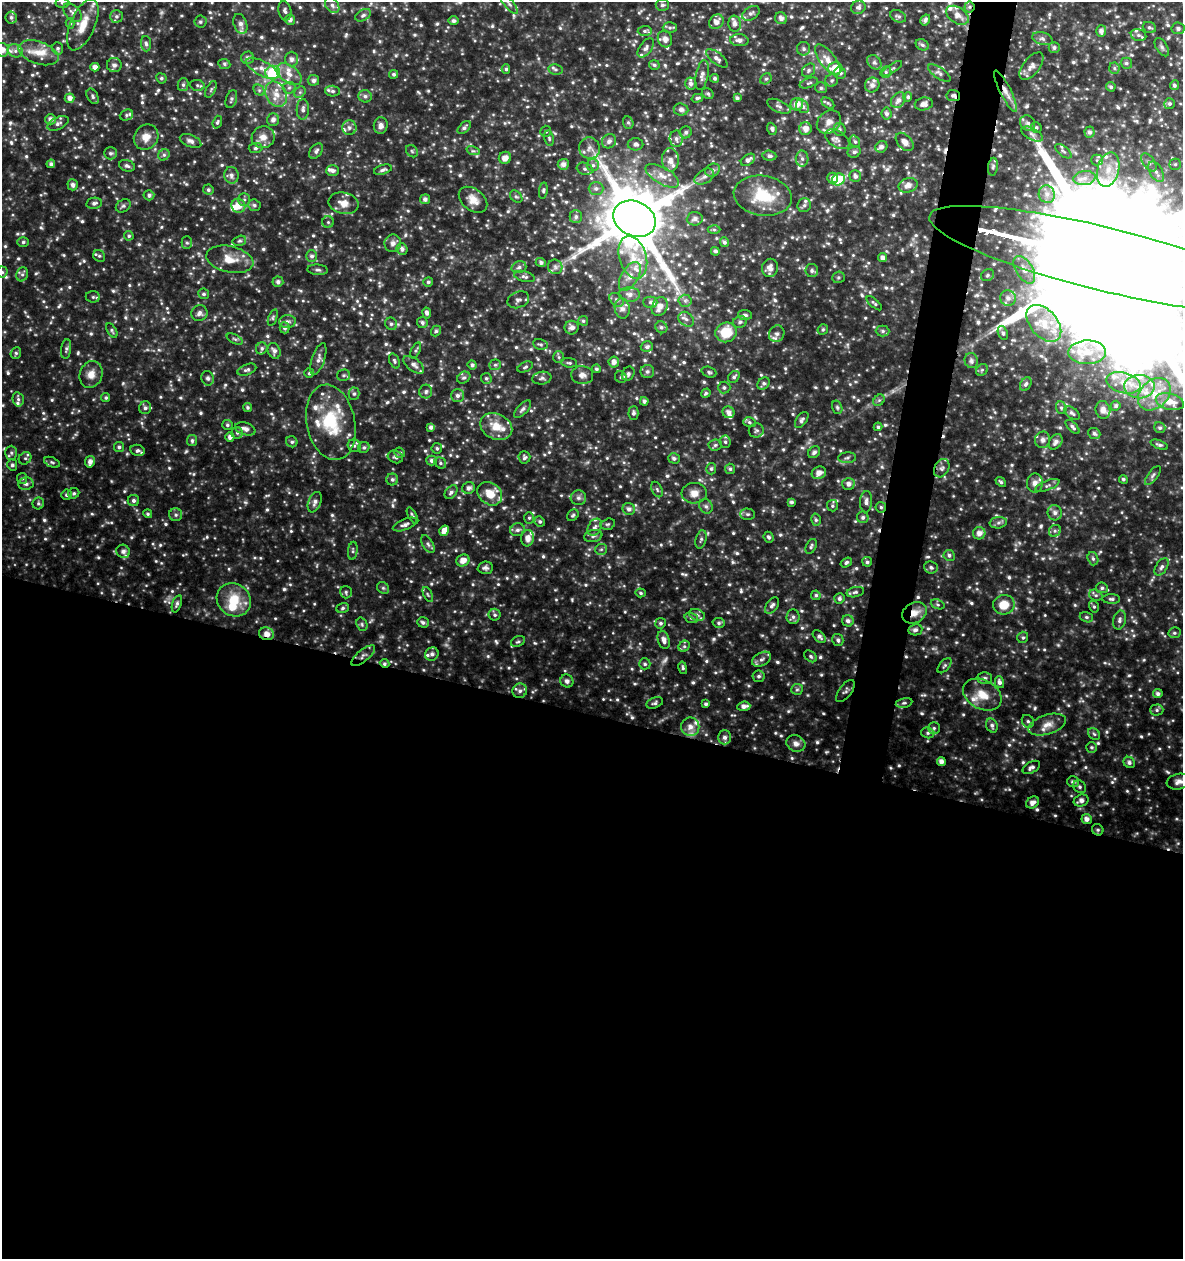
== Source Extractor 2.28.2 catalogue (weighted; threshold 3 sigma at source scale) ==
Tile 14 of 4 x 4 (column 2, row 4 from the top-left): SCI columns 1402-2582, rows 7-1263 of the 5225 x 5034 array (HDU 1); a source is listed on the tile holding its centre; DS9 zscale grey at full resolution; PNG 1185 x 1261 px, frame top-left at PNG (2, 2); each listed source drawn as its Kron ellipse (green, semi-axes under 4 px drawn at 4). Shown black and unused: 46% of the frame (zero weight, under 6 of 12 exposures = <1% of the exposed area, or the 3 px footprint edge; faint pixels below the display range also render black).
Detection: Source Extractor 2.28.2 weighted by HDU 2 'WHT'; one run over the whole footprint, this tile lists its part. Background 0.0755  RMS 0.0086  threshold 0.0354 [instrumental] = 3 sigma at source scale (4.09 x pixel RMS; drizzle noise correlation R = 1.36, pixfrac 0.8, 0.0396/0.0396 arcsec/px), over >= 5 px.
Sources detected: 1047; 7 too faint to see at this stretch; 1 inside a brighter object's white glare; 3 cosmic-ray / hot-pixel residue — neither listed nor drawn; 63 inside a brighter listed object's ellipse — not listed separately; of the other 973, all 500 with FLUX_AUTO >= 1.45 (the completeness limit of this list) listed and drawn (473 fainter detections not listed), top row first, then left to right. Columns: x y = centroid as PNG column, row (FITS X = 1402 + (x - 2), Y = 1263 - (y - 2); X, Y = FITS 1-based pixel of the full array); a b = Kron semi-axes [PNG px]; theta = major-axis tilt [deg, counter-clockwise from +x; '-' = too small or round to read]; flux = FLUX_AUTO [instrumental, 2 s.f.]
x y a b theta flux
62 3 7 5 -3 1.5
509 3 13 4 -52 2.5
332 5 8 6 -52 3
662 5 7 6 - 2
858 7 7 6 - 2.7
969 7 5 5 - 1.6
285 11 10 6 -78 2.4
72 13 11 6 -45 3.1
751 13 9 6 32 2.7
363 15 8 5 30 2.1
957 15 12 8 -33 6.3
116 16 6 6 - 2.1
898 16 8 5 -26 1.9
11 17 6 5 - 2.1
781 18 6 5 - 3.5
290 20 5 5 - 3.1
925 20 6 4 59 2.4
454 21 5 4 - 2.4
200 22 6 6 - 1.6
716 22 8 6 44 5.2
70 23 5 4 - 1.5
240 24 10 6 -70 3.7
735 24 8 6 -86 4
83 25 27 12 66 17
1149 27 7 5 -22 1.9
670 28 7 5 0 1.8
1178 28 6 6 - 2.9
645 31 7 5 2 1.7
1101 31 6 5 - 3.4
1138 35 8 6 -15 2.3
665 39 8 7 - 4.4
1042 39 10 6 -14 2.6
739 40 9 6 -3 4.2
146 44 7 5 -86 2.1
922 45 7 5 -29 1.9
1162 47 10 5 -58 2.2
58 48 6 5 - 1.9
646 48 11 6 54 2.7
1054 48 5 5 - 2.2
804 49 6 6 - 2.4
2 50 7 7 - 7.2
15 51 8 6 -22 3.5
38 53 21 11 -19 13
248 58 6 6 - 3.1
717 58 13 6 -38 3.6
292 59 7 6 - 3.3
828 60 18 8 -53 8.2
874 62 8 6 -44 2.2
1126 63 6 5 - 1.9
224 64 6 5 - 1.5
114 65 7 7 - 3.8
654 65 5 5 - 1.7
1031 66 16 8 52 4.7
95 67 4 4 - 4.7
262 68 18 7 -29 6.9
835 68 7 6 - 14
1114 68 5 5 - 1.5
506 69 4 4 - 1.5
555 69 7 5 -9 1.7
892 69 12 3 34 1.6
809 70 7 6 - 2
273 72 7 6 - 45
886 72 6 5 - 1.6
840 73 6 5 - 2.2
939 73 13 5 -34 2.5
289 74 14 8 -38 6.9
393 74 4 4 - 1.7
702 75 15 6 79 4
161 78 5 5 - 1.5
715 78 4 4 - 1.9
766 79 6 5 - 1.5
313 80 5 5 - 2.8
832 81 6 6 - 1.7
691 83 6 5 - 2.6
809 83 9 4 19 1.9
183 85 6 5 - 2
197 85 7 5 -13 1.8
872 85 7 7 - 4.3
1174 85 5 4 - 2
1111 87 5 4 - 1.6
289 88 6 5 - 1.9
821 88 6 5 - 1.7
211 89 9 4 64 1.6
259 90 6 5 - 1.5
333 91 7 5 -1 2.3
1006 91 23 5 -63 7.5
300 92 6 5 - 1.6
276 94 13 10 -63 9.6
708 94 6 5 - 1.5
953 95 7 5 -5 2
93 96 8 5 -62 1.8
365 96 6 6 - 2.5
908 97 4 4 - 2
69 98 5 4 - 4.2
697 98 6 3 16 1.8
737 98 4 3 - 1.9
231 99 9 5 72 2.2
898 100 8 6 54 4.1
828 103 7 4 -36 1.5
797 104 6 6 - 7.4
924 104 9 6 10 4.1
1169 104 5 5 - 1.9
779 106 13 6 -25 2.7
802 106 7 6 - 2.9
303 109 10 6 88 3
681 109 7 6 - 3
886 114 6 5 - 2.4
126 115 7 5 23 1.8
50 119 5 5 - 3.7
273 120 6 6 - 3.5
217 122 6 4 73 1.5
829 122 13 10 44 7
58 123 11 6 25 2.7
628 123 6 5 - 1.5
1028 123 8 7 - 3.2
381 126 8 7 - 4
349 128 7 7 - 2.9
464 128 8 4 43 2.1
1036 128 5 5 - 1.7
772 129 6 4 -67 1.9
805 129 6 6 - 5.3
840 129 7 6 - 1.6
546 131 6 5 - 1.5
686 132 6 6 - 2.2
1089 132 5 5 - 2.5
1032 134 12 5 -28 3.3
146 137 13 11 50 8.9
263 137 11 11 - 7.4
549 138 8 5 -80 1.5
676 139 8 6 -83 3.6
837 139 13 8 -33 3.9
190 141 11 6 -21 3.7
609 141 7 6 - 3.1
855 142 6 5 - 1.6
905 142 11 7 -47 4.9
635 144 8 6 0 2.5
881 147 6 5 - 3.6
255 148 7 5 4 1.7
590 148 11 10 - 5
316 151 8 5 54 2.5
412 151 7 5 -47 1.6
473 151 7 4 -17 1.5
1063 151 9 5 -39 1.8
854 152 7 5 24 2.2
110 153 6 6 - 2
164 155 6 5 - 1.7
769 156 7 5 -6 2.2
505 158 6 6 - 5
802 159 8 6 -88 2.7
670 160 12 8 -88 5.8
748 160 8 5 35 3.5
1097 160 6 5 - 1.5
1149 162 10 5 -53 3.1
51 164 4 4 - 2.3
563 164 5 5 - 3.7
1175 164 5 5 - 1.7
593 165 6 6 - 2.3
127 166 8 5 -21 2.1
993 167 9 5 83 1.7
585 169 8 6 -18 2.2
383 170 9 4 16 2.2
713 170 7 6 - 2.5
1108 170 17 11 76 13
332 171 6 5 - 2.7
1156 172 11 6 -61 4.5
231 175 8 7 - 3.5
662 176 19 8 -30 8.5
855 176 6 5 - 2.6
704 177 11 6 31 3.4
832 178 5 5 - 4.1
1084 178 11 7 7 5.2
838 180 6 6 - 32
73 185 5 5 - 3
908 185 9 7 15 5.3
596 188 7 6 - 2.9
208 190 5 5 - 1.9
543 191 8 4 82 1.5
1047 194 9 8 - 5
149 195 5 5 - 2.3
763 196 29 20 -8 31
516 197 7 5 -45 1.6
425 199 5 5 - 3
244 200 6 6 - 1.8
473 200 16 10 -38 7.9
94 203 8 5 11 2.5
344 203 15 10 -12 7.8
254 205 6 5 - 1.9
804 205 7 6 - 2.5
123 206 8 6 34 1.9
238 206 7 6 - 9.4
576 217 6 6 - 2.5
634 219 22 17 -26 7100
695 219 8 6 5 3.5
328 222 6 5 - 1.5
714 230 6 4 -1 1.4
129 236 5 4 - 1.6
239 241 7 5 14 1.6
23 242 6 5 - 1.7
724 242 5 4 - 2
187 243 6 5 - 1.6
393 243 9 8 - 3.8
402 249 6 5 - 3
715 251 4 4 - 1.8
99 256 6 5 - 1.6
312 256 6 5 - 2.7
633 257 22 13 -73 20
882 258 4 4 - 3.2
230 259 24 13 -13 14
1104 259 180 32 -14 99000
541 262 5 4 - 2.4
519 267 7 5 16 2.2
555 267 7 7 - 2.4
770 268 9 8 - 5.3
318 270 10 5 -5 2.2
1024 270 15 8 -58 7.8
812 271 6 6 - 2.2
2 272 5 5 - 1.7
22 274 7 5 68 1.9
988 275 7 5 34 2
524 276 11 5 -15 2.1
630 276 16 8 59 7.9
838 277 6 5 - 1.4
278 282 5 5 - 2.6
428 282 5 4 - 1.7
204 294 5 5 - 1.8
630 294 10 7 -3 4.4
93 297 7 5 -5 1.7
1008 298 8 7 - 4.3
518 300 11 8 21 3.1
616 300 8 5 -43 2.2
685 301 6 6 - 2.2
650 302 7 5 -1 1.9
874 303 9 3 -41 1.5
660 307 10 7 66 6.5
622 309 10 7 -82 4.8
199 313 8 8 - 3.5
427 313 5 4 - 2.5
745 315 7 5 -4 2
273 318 9 4 70 1.5
686 319 8 6 -38 2.9
287 321 8 6 4 2.9
583 321 5 5 - 1.5
740 322 7 5 19 2
422 323 5 5 - 1.9
1044 323 21 13 -49 16
391 324 6 5 - 2
661 327 6 5 - 2
284 328 5 5 - 2.5
572 328 7 7 - 3.7
823 329 5 5 - 1.5
112 330 8 4 -58 1.6
436 331 5 5 - 1.5
883 331 7 5 -2 1.9
726 332 10 10 - 21
1003 333 7 5 -67 1.6
777 334 8 7 - 3.4
235 339 8 4 -27 1.6
540 344 7 5 -11 1.7
647 347 6 5 - 2.4
262 348 6 5 - 2
66 349 10 5 82 2.1
416 350 8 4 63 1.5
274 351 8 6 -66 3.5
1087 352 19 12 1 15
16 353 6 5 - 1.5
559 357 6 5 - 1.6
318 359 16 6 72 4.3
394 361 8 5 -69 1.6
971 361 7 6 - 2.4
614 362 5 5 - 4.2
569 363 8 4 -6 1.5
414 365 12 6 -37 3.8
472 365 5 4 - 2.2
495 365 6 5 - 1.6
525 367 8 5 25 1.6
596 369 4 4 - 1.8
247 370 10 5 21 2.1
982 370 6 5 - 1.6
647 371 7 6 - 1.9
709 372 7 5 -20 1.6
309 373 5 4 - 1.6
91 374 14 11 69 7.7
628 374 7 6 - 2.9
343 375 6 6 - 1.8
582 375 11 9 -6 4.2
621 377 6 5 - 1.6
734 377 6 5 - 2
208 378 7 6 - 2.2
464 378 7 5 32 1.6
486 378 5 5 - 1.5
542 378 9 6 9 2.3
763 383 7 5 45 2.3
1124 383 18 10 -15 12
1026 384 7 5 60 2
1139 387 15 12 1 14
724 388 6 6 - 1.8
426 392 7 6 - 2.1
706 393 5 4 - 1.5
354 394 6 5 - 1.6
1154 394 18 14 44 17
457 396 6 6 - 2.8
106 398 4 4 - 1.5
18 399 7 5 -76 2
879 400 6 5 - 1.6
644 401 4 4 - 2.5
1170 402 14 8 -14 10
1116 406 5 4 - 1.8
247 407 4 4 - 1.6
837 407 7 5 -74 1.5
145 408 6 6 - 2.4
1061 408 6 5 - 1.4
523 409 11 5 47 2.4
1103 410 9 7 -75 3.8
728 412 6 5 - 4.3
633 413 7 5 88 2
1072 413 9 5 -38 2.2
802 420 9 5 54 2.3
331 422 38 24 -78 41
749 422 6 5 - 1.6
227 425 5 5 - 1.6
431 427 4 4 - 2.7
496 427 17 12 -25 14
878 427 4 4 - 1.6
1072 427 9 4 -44 2.1
1160 428 6 5 - 1.5
245 429 10 6 -18 4.6
756 430 7 7 - 1.9
237 433 5 5 - 1.6
1094 433 6 5 - 2.2
230 437 4 4 - 3.4
192 440 5 5 - 1.9
1043 440 8 7 - 3.1
292 442 6 5 - 1.8
725 442 6 5 - 1.9
1056 442 8 6 57 3.7
715 445 6 5 - 1.6
1159 445 9 4 -20 1.8
354 446 7 6 - 2.1
119 447 5 5 - 1.8
364 447 6 5 - 1.5
437 448 5 5 - 1.7
137 450 7 5 -13 2.1
814 452 7 5 42 2.3
11 453 7 6 - 2.1
400 453 5 5 - 1.5
395 457 8 6 -21 2.2
524 457 6 6 - 1.8
25 458 7 5 44 1.8
674 458 6 5 - 2.3
847 458 9 5 4 2.2
432 460 5 5 - 2.6
52 462 8 5 -22 1.6
90 462 6 5 - 3.7
440 463 6 5 - 1.5
12 465 5 5 - 2
942 468 10 7 61 2.9
711 469 6 5 - 1.5
730 469 5 5 - 1.7
819 473 7 6 - 4.5
1153 475 11 5 53 2.2
22 478 5 5 - 1.8
392 479 6 6 - 2.1
1123 479 4 4 - 1.5
1001 482 6 4 -39 1.5
1035 483 9 8 - 4.1
26 484 7 6 - 2.7
848 484 6 6 - 4
1047 485 13 5 21 2.3
468 488 6 5 - 3.1
657 489 8 5 -64 1.8
451 492 8 5 49 2.3
74 493 6 5 - 1.6
694 493 12 10 4 6.9
490 494 13 10 -38 14
67 495 5 5 - 1.9
578 498 8 7 - 2.6
133 500 5 5 - 2.4
315 502 11 6 68 3.7
791 502 3 3 - 2
866 502 11 6 86 3.6
38 503 6 6 - 1.6
706 506 7 6 - 2.3
832 506 6 5 - 1.7
881 507 5 5 - 1.8
629 509 6 6 - 3.4
1055 513 8 7 - 3.2
148 514 4 4 - 1.5
748 514 7 5 -1 1.7
176 515 6 6 - 2
573 515 6 5 - 1.5
412 516 9 3 -62 1.8
863 517 6 5 - 2.2
529 518 6 5 - 1.5
816 520 6 5 - 1.7
540 521 5 5 - 1.7
998 523 9 5 7 2.3
405 524 13 5 20 3.3
608 524 8 5 15 1.7
595 527 9 6 60 3.1
518 530 7 6 - 2.8
444 531 5 4 - 6.7
1055 531 6 5 - 2.1
979 533 6 6 - 5
593 536 9 6 12 2.4
769 537 5 5 - 2.1
527 538 8 6 85 5.3
701 539 9 5 76 1.9
428 544 10 5 -58 2.1
811 546 8 5 63 1.7
601 549 6 5 - 1.5
123 551 7 6 - 3.1
353 551 9 4 83 1.6
949 555 5 5 - 2.2
1093 559 7 5 -73 1.9
463 560 7 5 29 6.3
846 562 6 4 35 1.6
867 562 5 4 - 1.9
931 567 7 6 - 2.2
1161 567 10 5 57 2.7
485 568 8 6 4 2.6
383 588 6 5 - 1.7
1102 588 6 5 - 2.1
346 592 6 6 - 1.6
855 592 9 5 13 1.9
641 593 5 4 - 1.5
428 595 8 4 -63 1.5
816 595 5 4 - 1.6
1096 595 7 5 -20 2
839 598 5 5 - 2.3
1111 599 9 5 -1 1.9
234 600 18 16 -38 22
177 604 9 4 72 2.1
938 604 7 4 -20 1.5
772 605 9 5 54 2.6
1004 605 11 10 - 14
1094 607 6 5 - 1.5
343 608 6 5 - 1.7
914 613 13 10 29 8.6
495 615 6 6 - 2
697 615 8 5 -18 2.3
793 617 7 6 - 2.5
1086 617 7 5 -15 1.6
691 618 7 5 -19 1.6
1119 620 9 6 75 2.9
848 621 6 5 - 3
423 622 6 5 - 2.2
660 623 5 5 - 1.9
719 623 6 5 - 1.8
362 624 7 5 -70 1.6
915 630 7 5 10 2.8
1174 633 6 5 - 1.7
267 634 7 6 - 6.1
819 636 7 5 -45 3
1023 637 6 5 - 1.6
664 640 9 6 -73 4.5
838 640 6 5 - 2.3
518 642 7 5 26 1.6
684 646 6 5 - 1.6
432 654 7 6 - 2.6
363 656 14 6 40 3.7
811 656 7 5 -41 1.7
762 659 10 6 29 3.6
385 663 5 3 - 1.7
645 664 6 5 - 1.8
945 666 9 5 50 1.6
683 668 6 4 -77 1.6
759 676 6 6 - 1.9
984 678 7 5 0 2.2
567 681 7 6 - 2.9
999 682 6 4 -75 3.1
797 689 6 5 - 1.5
520 691 7 7 - 3
845 691 13 6 53 2.4
1158 694 5 4 - 2.5
982 695 20 14 -29 14
655 703 9 5 21 2
904 703 8 5 12 1.8
706 704 4 4 - 1.9
744 706 6 4 8 4
1157 710 6 5 - 1.8
1028 721 7 5 -53 1.9
1047 725 19 9 17 8.7
992 726 7 5 -68 2.4
690 727 9 9 - 5.3
934 728 5 5 - 1.6
928 733 7 5 -15 1.8
1094 734 6 5 - 1.6
724 737 7 6 - 3.6
796 744 10 8 -24 4.2
1092 747 5 5 - 1.5
941 761 4 4 - 4.1
1129 762 6 5 - 2.4
1031 767 9 5 29 2.8
1073 782 6 5 - 2.4
1179 782 12 7 10 4.7
1080 787 7 5 -46 2
1081 801 8 6 19 4.3
1032 802 7 5 32 4
1087 819 5 5 - 4.2
1098 830 6 5 - 1.7
Overlapping masked pixels (flux is a lower limit): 8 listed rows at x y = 969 7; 1006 91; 953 95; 1104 259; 914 613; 267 634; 363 656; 385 663
Isophote crosses this tile's border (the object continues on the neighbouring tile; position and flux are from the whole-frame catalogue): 6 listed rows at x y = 509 3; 83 25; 2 50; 1104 259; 2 272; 1179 782